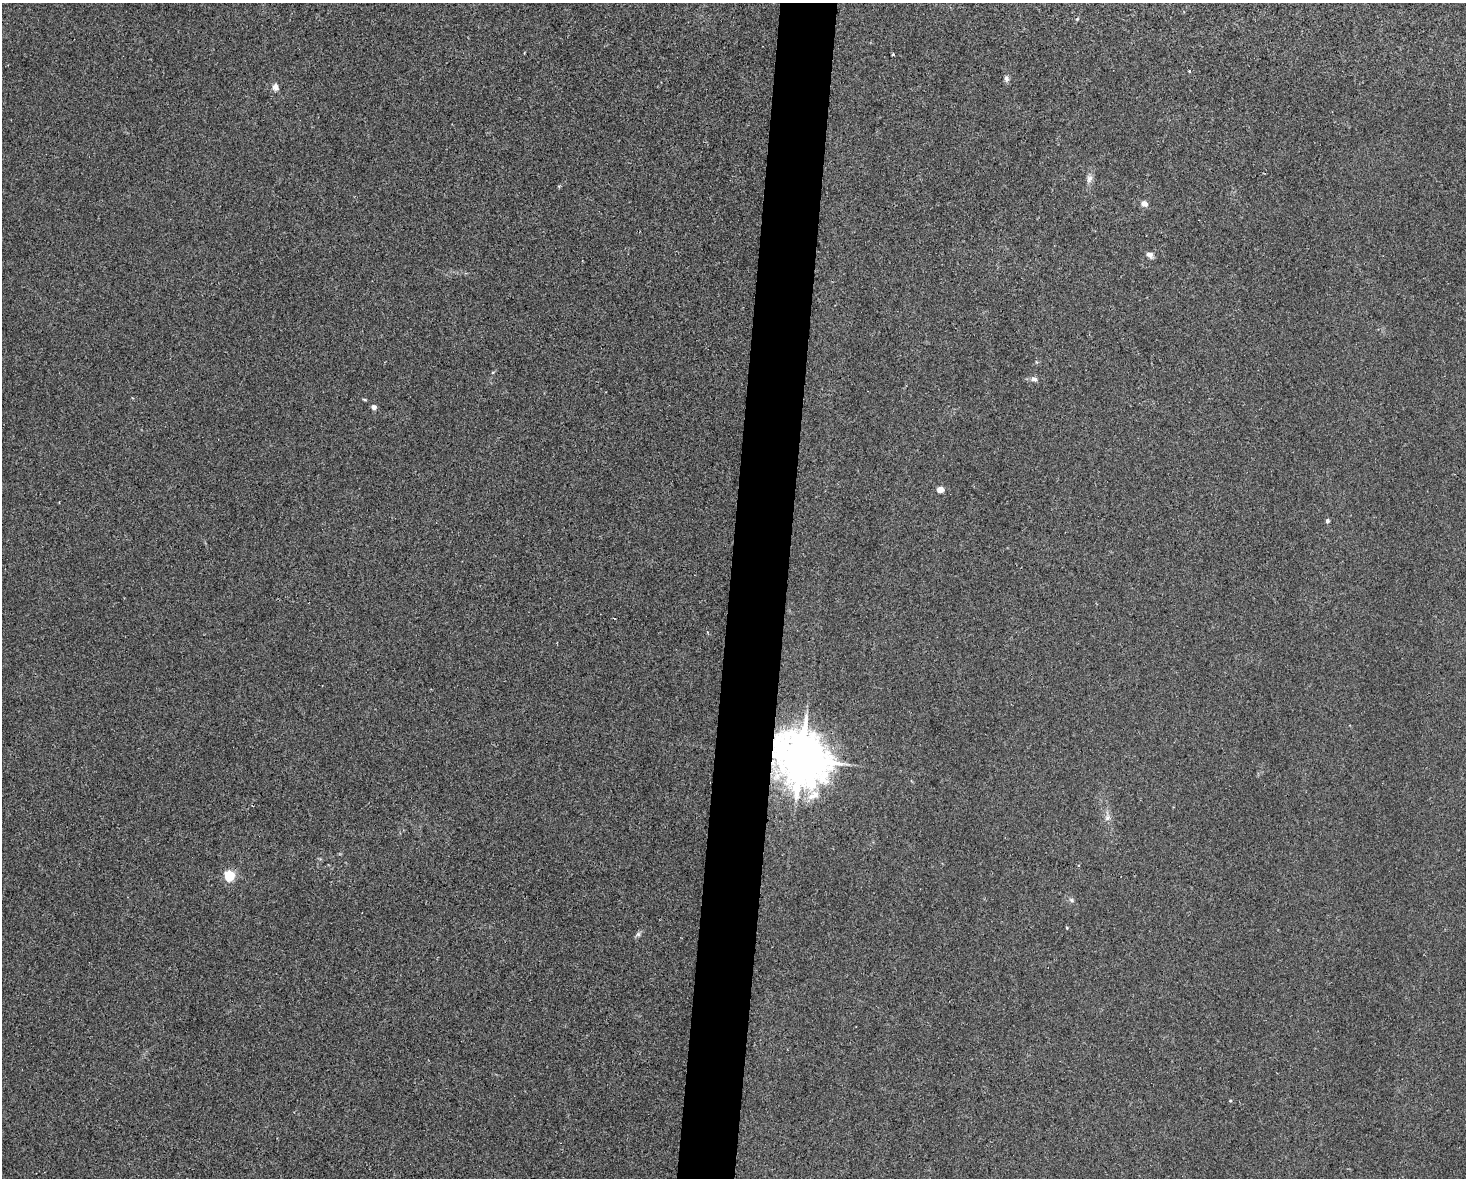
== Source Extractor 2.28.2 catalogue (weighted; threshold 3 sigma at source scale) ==
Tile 8 of 3 x 4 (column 2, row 3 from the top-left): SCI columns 1577-3040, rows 1191-2366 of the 4725 x 4717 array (HDU 1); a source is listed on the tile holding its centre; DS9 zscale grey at full resolution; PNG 1468 x 1180 px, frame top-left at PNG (2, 3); no overlay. Shown black and unused: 4% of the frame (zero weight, under 2 of 3 exposures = <1% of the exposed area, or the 3 px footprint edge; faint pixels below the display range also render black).
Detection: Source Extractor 2.28.2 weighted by HDU 2 'WHT'; one run over the whole footprint, this tile lists its part. Background 0.0324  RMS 0.0057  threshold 0.0256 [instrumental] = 3 sigma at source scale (4.5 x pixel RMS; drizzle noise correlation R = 1.50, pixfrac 1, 0.05/0.05 arcsec/px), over >= 5 px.
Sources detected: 20; all 20 listed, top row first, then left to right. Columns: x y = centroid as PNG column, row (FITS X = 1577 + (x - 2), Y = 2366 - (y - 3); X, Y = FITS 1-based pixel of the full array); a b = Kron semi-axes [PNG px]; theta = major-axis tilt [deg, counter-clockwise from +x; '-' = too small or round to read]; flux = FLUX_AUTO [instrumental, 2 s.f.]
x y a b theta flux
1077 19 5 4 - 0.54
893 54 3 3 - 1
1189 71 3 3 - 0.79
1006 78 8 6 -81 1.6
275 87 8 7 - 2.9
1089 179 11 7 58 2.3
1145 204 6 6 - 3.4
1150 255 8 6 -30 2.4
1034 379 8 7 - 2
374 407 5 5 - 2.3
941 489 4 4 - 8.3
1327 521 6 5 - 1
614 618 3 2 - 0.47
801 758 15 13 -45 2800
814 795 21 10 29 8.4
1107 818 8 6 64 2
229 875 5 5 - 51
1071 900 7 5 -29 1.2
638 934 6 6 - 1.2
1230 1101 4 4 - 0.61
Overlapping masked pixels (flux is a lower limit): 1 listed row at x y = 801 758